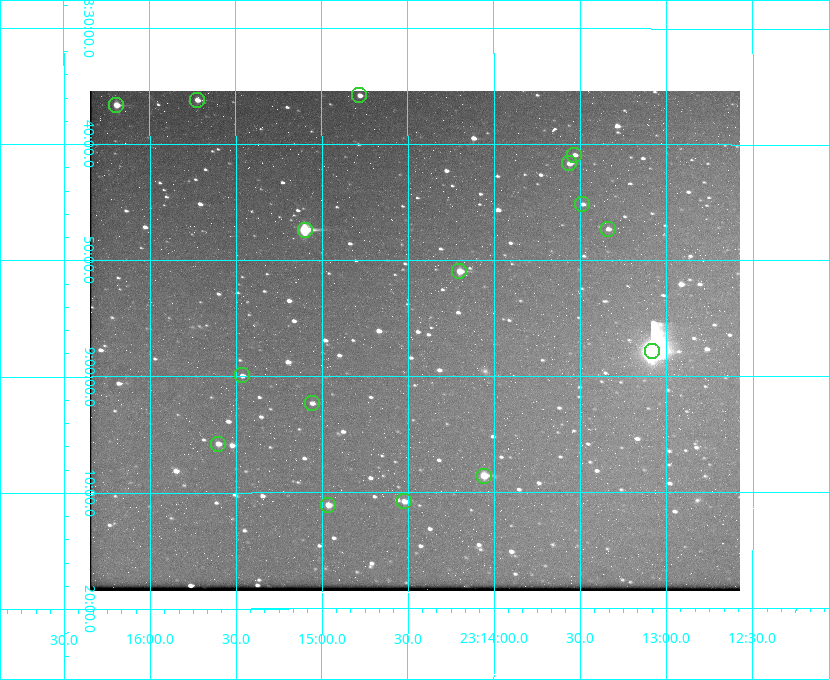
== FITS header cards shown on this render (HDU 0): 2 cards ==
NAXIS1  =                  650 / Width of table row in bytes
NAXIS2  =                  500 / Number of rows in table

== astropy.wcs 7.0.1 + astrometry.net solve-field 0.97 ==
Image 650 x 500 px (HDU 0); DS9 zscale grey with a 90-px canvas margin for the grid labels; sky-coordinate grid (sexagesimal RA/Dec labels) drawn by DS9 from the SOLVED WCS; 16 Tycho-2 reference stars matched to detected sources circled (green)
Header WCS: none
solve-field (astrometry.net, Tycho-2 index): SOLVED blind (the file carries no WCS)
Solved WCS: RA---TAN-SIP/DEC--TAN-SIP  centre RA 23:14:28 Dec +08:57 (348.62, +8.95 deg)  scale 5.16 arcsec/px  FOV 55.9' x 43.1'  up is -180 deg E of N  parity flipped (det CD > 0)
(file carries no celestial WCS; the grid is the blind solution)
Tycho-2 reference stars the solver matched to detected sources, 16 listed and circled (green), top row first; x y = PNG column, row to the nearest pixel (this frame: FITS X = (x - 90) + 1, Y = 500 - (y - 91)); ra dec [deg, ICRS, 3 dp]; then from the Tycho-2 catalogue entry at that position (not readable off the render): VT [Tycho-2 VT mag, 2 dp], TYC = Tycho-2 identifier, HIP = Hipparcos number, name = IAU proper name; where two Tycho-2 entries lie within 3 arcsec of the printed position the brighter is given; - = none
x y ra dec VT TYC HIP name
359 95 348.695 +8.597 11.30 1161-1571-1 - -
197 100 348.931 +8.603 11.18 1161-1110-1 - -
116 105 349.048 +8.610 11.72 1161-1223-1 - -
574 155 348.383 +8.682 11.92 1161-890-1 - -
569 163 348.391 +8.694 11.47 1161-728-1 - -
582 204 348.371 +8.753 12.36 1161-1249-1 - -
608 229 348.335 +8.788 11.88 1161-938-1 - -
305 230 348.775 +8.789 8.97 1161-884-1 114784 -
459 271 348.550 +8.849 10.80 1161-574-1 - -
652 351 348.271 +8.963 6.92 1161-1161-1 114608 -
242 375 348.866 +8.999 11.82 1161-694-1 - -
312 403 348.765 +9.039 11.87 1161-1547-1 - -
218 444 348.901 +9.097 11.97 1161-534-1 - -
484 476 348.514 +9.143 10.38 1161-1071-1 - -
404 501 348.631 +9.180 11.26 1161-1559-1 - -
328 505 348.741 +9.184 11.62 1161-452-1 - -